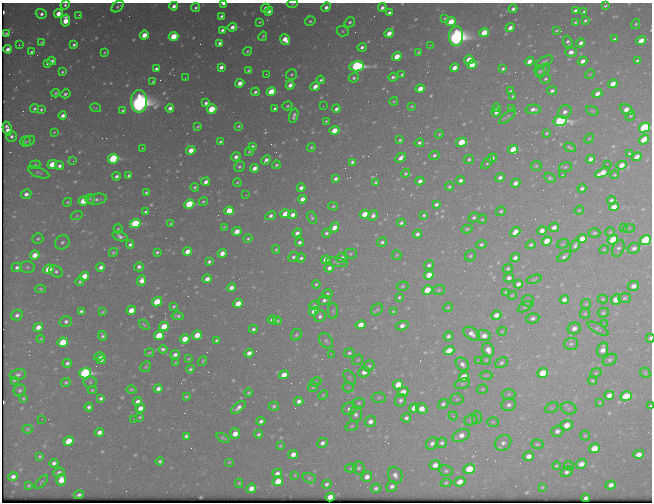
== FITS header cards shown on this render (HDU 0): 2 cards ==
NAXIS1  =                  650 / Width of table row in bytes
NAXIS2  =                  500 / Number of rows in table

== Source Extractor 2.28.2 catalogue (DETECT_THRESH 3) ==
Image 650 x 500 px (HDU 0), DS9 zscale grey, 1 PNG px = 1 image px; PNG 654 x 504 px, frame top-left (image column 1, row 500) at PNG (2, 3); each listed source drawn as its Kron ellipse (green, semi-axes under 4 px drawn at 4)
Background 478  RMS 2.5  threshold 7.43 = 3 sigma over >= 5 px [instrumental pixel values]
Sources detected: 606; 1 with non-positive FLUX_AUTO (blend fragments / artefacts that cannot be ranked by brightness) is neither listed nor drawn; of the other 605, the 500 brightest by FLUX_AUTO listed and drawn (105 fainter detections omitted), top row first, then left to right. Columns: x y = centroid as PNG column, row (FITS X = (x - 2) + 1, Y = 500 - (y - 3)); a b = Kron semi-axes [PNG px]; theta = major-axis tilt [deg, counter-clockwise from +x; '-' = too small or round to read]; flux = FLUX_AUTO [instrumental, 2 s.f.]
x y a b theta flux
223 4 4 2 - 820
293 4 5 3 - 180
65 5 5 4 - 350
174 6 4 4 - 950
605 6 3 3 - 230
118 7 7 4 38 340
326 7 5 4 - 740
196 8 4 4 - 380
265 8 4 3 - 740
382 8 4 3 - 710
513 9 4 3 - 510
269 11 4 4 - 1100
575 11 4 3 - 480
584 11 4 3 - 330
389 13 4 3 - 670
41 14 5 5 - 610
58 14 4 4 - 2000
79 15 3 2 - 180
221 16 4 3 - 400
445 18 4 3 - 210
65 21 6 4 79 3700
310 21 5 4 - 290
585 21 3 3 - 270
260 22 3 2 - 180
350 22 5 4 - 390
451 22 5 4 - 4900
575 22 3 3 - 240
636 24 5 4 - 270
232 27 5 4 - 1000
510 28 4 4 - 1100
222 30 4 3 - 550
556 30 3 3 - 210
343 31 6 5 - 260
484 32 5 4 - 5000
6 33 3 3 - 250
389 33 5 4 - 1900
144 35 4 4 - 2700
174 36 5 4 - 6200
263 36 5 3 - 270
456 36 10 7 87 130000
285 39 5 4 - 2400
614 39 3 3 - 300
641 40 5 4 - 2200
42 42 4 4 - 230
568 42 6 4 -71 460
220 43 4 4 - 680
581 43 4 4 - 760
19 45 3 2 - 190
74 45 4 3 - 420
430 45 2 2 - 270
362 47 5 4 - 600
8 49 4 3 - 970
247 51 5 4 - 250
31 52 4 3 - 390
419 52 4 3 - 220
571 52 6 5 - 1000
104 53 3 3 - 180
397 56 5 4 - 3200
469 60 5 4 - 3900
52 61 4 4 - 570
529 61 5 4 - 1100
583 61 5 4 - 1000
638 61 4 3 - 340
544 62 9 5 28 430
47 64 4 3 - 340
472 65 5 4 - 2900
357 66 7 5 10 41000
221 67 4 3 - 880
455 68 4 4 - 2000
156 69 4 3 - 530
503 69 4 3 - 330
249 70 3 3 - 270
543 70 8 5 41 490
539 71 6 5 - 330
62 72 4 3 - 270
266 74 2 2 - 430
402 74 4 3 - 270
590 74 5 4 - 180
291 75 5 5 - 330
393 77 5 3 - 480
185 78 2 2 - 210
354 78 5 4 - 350
546 79 5 4 - 310
321 80 4 3 - 360
153 81 3 3 - 220
240 83 4 4 - 1600
613 84 5 4 - 2300
290 85 4 4 - 1000
315 86 5 4 - 1600
420 89 5 4 - 2100
510 91 4 3 - 270
552 91 5 4 - 490
255 92 4 3 - 440
271 92 5 4 - 6700
55 93 4 4 - 280
597 93 5 4 - 1100
65 94 5 3 - 440
513 96 4 3 - 310
139 101 11 8 89 140000
394 101 4 3 - 190
206 103 4 3 - 540
287 106 5 4 - 270
323 106 2 2 - 210
412 106 4 3 - 190
35 108 5 4 - 370
95 108 5 3 - 200
170 108 4 3 - 930
496 108 4 4 - 600
511 108 3 3 - 190
212 109 5 4 - 6800
275 109 4 3 - 500
336 109 4 3 - 590
533 109 7 4 2 830
41 110 4 4 - 320
123 110 3 3 - 320
626 110 7 4 -27 1700
592 111 6 4 -23 240
496 112 4 3 - 560
565 112 7 6 - 800
63 115 4 3 - 840
294 116 7 4 74 540
630 116 5 4 - 290
507 117 10 4 41 320
326 121 3 3 - 200
560 121 7 5 10 40000
239 126 4 3 - 240
198 127 4 2 - 220
644 128 6 4 31 24000
7 129 7 4 -76 1300
334 130 5 4 - 3300
54 132 4 3 - 180
547 133 3 3 - 240
439 134 4 3 - 200
12 136 5 5 - 510
589 139 5 4 - 190
400 140 3 3 - 270
644 140 5 4 - 3700
29 141 6 4 29 310
25 142 5 5 - 270
220 142 4 3 - 310
461 142 5 4 - 4900
419 143 4 4 - 470
252 146 4 3 - 430
311 147 4 3 - 250
570 147 6 3 -25 280
142 148 2 2 - 970
513 149 5 4 - 3900
191 150 4 4 - 2400
249 152 4 3 - 240
629 154 4 3 - 290
434 155 5 4 - 380
236 157 5 4 - 810
637 157 5 4 - 1500
401 158 6 4 44 880
492 158 5 4 - 550
113 159 5 4 - 19000
469 159 5 4 - 320
590 159 4 3 - 690
266 160 5 3 - 700
73 161 3 3 - 230
352 162 4 3 - 440
487 163 7 4 49 310
52 164 5 4 - 3800
607 164 2 2 - 340
35 165 5 4 - 370
276 165 4 3 - 330
622 165 5 4 - 1700
59 166 4 4 - 580
536 166 5 5 - 250
239 167 6 5 - 380
565 167 6 5 - 270
254 168 4 4 - 1300
39 172 11 5 -21 400
406 173 4 4 - 290
602 173 8 4 27 2500
129 175 4 3 - 390
563 175 3 3 - 190
615 175 4 4 - 230
116 176 4 3 - 490
500 177 5 4 - 660
550 178 6 4 -33 310
336 179 4 3 - 570
461 180 4 4 - 680
420 181 4 4 - 810
206 182 4 4 - 900
237 182 4 3 - 190
376 182 3 3 - 290
516 183 5 4 - 830
195 187 4 4 - 310
449 187 4 4 - 300
301 188 4 3 - 830
582 188 4 3 - 430
146 193 4 3 - 320
26 194 5 4 - 870
246 195 3 2 - 190
90 199 5 5 - 260
97 199 10 5 11 530
302 199 4 4 - 1100
611 200 4 4 - 410
83 201 5 4 - 4300
68 202 4 3 - 240
203 202 5 4 - 260
189 204 5 4 - 13000
436 204 4 3 - 490
333 206 5 4 - 270
614 207 5 4 - 1600
579 210 5 4 - 190
229 211 5 4 - 4600
501 211 5 4 - 300
145 212 4 3 - 430
285 214 5 4 - 1800
365 214 5 4 - 3100
293 215 4 4 - 1100
373 215 5 4 - 620
424 215 4 3 - 300
77 216 6 3 18 200
270 216 6 4 26 570
474 217 5 4 - 370
312 218 6 4 -64 330
482 219 5 4 - 200
135 223 5 4 - 14000
401 223 4 3 - 380
171 224 3 3 - 200
224 227 4 4 - 190
334 227 5 4 - 2100
554 227 5 4 - 950
623 227 2 2 - 430
629 228 6 4 18 210
118 229 5 4 - 230
467 229 5 3 - 270
542 230 5 4 - 1100
237 231 5 4 - 2300
515 232 5 4 - 1800
610 232 5 4 - 210
297 233 5 4 - 740
326 233 4 4 - 390
594 233 6 4 2 320
417 234 4 3 - 570
120 236 8 4 -20 650
38 239 5 5 - 300
248 239 4 4 - 270
582 239 5 4 - 1900
613 240 5 4 - 5600
645 240 5 5 - 22000
547 241 5 4 - 3700
62 242 7 6 - 570
299 242 4 3 - 520
382 242 5 4 - 420
481 244 5 4 - 370
563 244 6 4 21 230
130 245 4 3 - 480
531 245 5 4 - 360
575 245 6 4 57 460
618 248 9 6 67 440
634 248 6 5 - 650
604 249 5 3 - 190
276 250 4 3 - 230
187 251 4 4 - 2000
157 252 4 3 - 310
113 253 4 4 - 230
222 253 4 4 - 1500
350 254 6 5 - 310
35 255 5 4 - 2300
397 255 5 4 - 230
470 256 6 5 - 310
564 256 8 4 35 440
294 257 6 5 - 450
301 258 5 4 - 420
342 258 6 5 - 920
515 258 5 4 - 850
326 260 5 4 - 1700
209 261 4 3 - 410
337 262 11 4 -10 420
429 265 5 4 - 430
17 267 5 4 - 510
28 267 7 6 - 360
101 267 4 4 - 930
139 267 5 4 - 600
329 268 5 4 - 790
48 269 5 4 - 4800
508 269 5 4 - 310
56 271 7 5 -29 460
429 275 5 4 - 2600
84 276 5 4 - 3200
509 278 5 4 - 650
207 279 4 4 - 1200
534 279 7 3 19 210
142 281 5 4 - 1400
80 282 4 4 - 280
316 284 4 4 - 290
518 284 5 4 - 790
403 286 6 4 15 270
633 286 6 5 - 1100
231 288 4 4 - 1100
40 289 5 4 - 260
427 290 5 4 - 5700
439 290 6 5 - 280
506 292 4 3 - 250
327 294 5 4 - 350
512 295 4 3 - 210
399 297 4 3 - 290
624 298 6 5 - 320
603 299 5 4 - 220
324 300 6 4 17 560
564 300 4 4 - 910
616 300 5 5 - 2400
528 301 6 6 - 340
157 302 5 4 - 5300
238 304 5 4 - 3600
586 304 5 5 - 210
314 305 5 4 - 230
174 306 3 3 - 240
448 307 5 4 - 220
525 307 8 4 33 290
131 310 5 4 - 2300
377 310 6 5 - 320
81 311 4 3 - 340
314 311 5 4 - 1300
333 311 7 5 -90 310
393 311 4 4 - 220
103 312 4 3 - 210
603 313 5 4 - 310
585 314 5 5 - 220
17 315 6 5 - 580
496 315 5 4 - 1300
178 316 6 4 -6 420
320 316 6 5 - 500
533 318 7 5 11 520
272 320 4 3 - 600
66 321 6 5 - 530
277 321 4 3 - 270
604 324 2 2 - 460
144 325 6 3 -41 200
361 325 5 4 - 2100
164 326 5 4 - 3900
402 326 6 4 18 930
38 327 5 4 - 1500
574 328 6 5 - 1000
253 329 4 3 - 420
598 329 12 4 -30 370
502 331 5 4 - 200
471 334 9 5 -34 1100
159 335 5 4 - 5900
197 335 5 4 - 2800
296 335 6 5 - 320
484 335 7 5 -23 1400
102 336 5 3 - 390
448 336 5 4 - 520
650 338 4 3 - 360
41 339 4 3 - 180
185 339 5 4 - 3200
216 340 4 3 - 310
326 341 9 6 -55 410
63 342 5 4 - 6100
571 344 7 6 - 410
163 349 4 4 - 420
488 350 7 5 -65 1200
603 350 7 5 74 1300
449 351 5 4 - 3800
149 353 4 3 - 200
249 353 5 4 - 1100
349 353 5 4 - 360
331 354 2 2 - 390
175 355 4 4 - 660
99 357 5 4 - 710
188 359 3 3 - 180
101 360 5 4 - 720
358 360 6 5 - 270
486 360 5 5 - 230
610 360 8 5 30 380
203 361 5 3 - 290
478 361 2 2 - 380
67 363 5 4 - 480
176 363 4 3 - 190
501 363 7 5 29 410
462 364 7 5 -49 680
369 366 6 5 - 340
146 367 6 5 - 220
190 369 4 3 - 330
364 372 6 5 - 1500
85 373 6 5 - 32000
543 373 5 4 - 5900
596 373 6 4 24 230
645 373 5 4 - 210
18 375 8 5 10 560
284 375 5 4 - 1900
486 375 6 4 1 240
350 377 8 5 -52 310
464 377 5 4 - 4100
14 380 3 3 - 220
593 381 4 4 - 230
66 382 5 4 - 290
90 382 6 5 - 310
315 382 6 4 28 260
462 384 8 5 16 330
398 385 5 4 - 3900
313 387 5 5 - 280
348 387 5 5 - 210
158 389 4 4 - 840
482 389 6 4 18 230
20 390 6 5 - 400
92 390 4 3 - 210
131 390 5 3 - 270
403 392 5 4 - 1500
248 393 4 4 - 240
508 394 7 5 1 330
323 395 5 4 - 210
609 395 5 4 - 1200
626 396 5 4 - 9000
186 397 3 3 - 240
23 398 3 3 - 230
101 398 4 3 - 440
379 398 7 5 3 270
457 399 7 5 3 320
400 400 6 5 - 480
138 401 5 4 - 780
299 401 4 4 - 840
359 403 6 5 - 300
600 403 4 4 - 190
443 404 5 4 - 400
509 405 7 6 - 640
274 406 5 4 - 360
650 406 4 2 - 310
89 407 4 4 - 490
140 408 5 4 - 1400
238 408 8 4 39 790
414 408 5 4 - 2000
552 408 7 5 28 350
569 408 8 6 -20 430
349 409 7 6 - 840
422 409 6 5 - 1700
356 415 7 6 - 650
453 416 4 4 - 280
140 417 3 3 - 240
406 418 5 4 - 480
477 418 6 5 - 280
42 419 2 2 - 270
133 419 3 2 - 250
471 420 7 5 21 310
261 421 4 3 - 520
370 422 6 5 - 1000
493 422 6 5 - 220
567 425 6 5 - 2000
352 426 6 4 19 280
27 429 5 4 - 240
557 431 6 5 - 670
99 432 5 4 - 1100
235 433 5 5 - 1900
258 434 4 3 - 370
461 435 9 6 24 1300
186 436 4 4 - 490
585 436 5 4 - 210
223 438 7 4 -26 330
68 441 5 4 - 4600
322 443 5 4 - 680
432 443 6 5 - 680
442 443 5 5 - 450
503 443 9 7 37 860
537 444 6 5 - 300
280 446 3 3 - 190
594 448 5 4 - 3600
293 454 5 4 - 1100
639 454 5 4 - 1400
40 456 4 3 - 280
529 456 5 5 - 1100
160 461 4 4 - 410
229 462 5 4 - 200
54 463 4 4 - 660
581 464 5 4 - 1200
435 465 5 5 - 1200
556 466 4 4 - 260
569 466 5 4 - 260
351 468 6 4 11 280
358 468 6 6 - 420
469 469 6 5 - 5300
446 471 7 5 -8 360
59 472 6 4 19 490
567 472 6 4 33 590
277 473 5 4 - 780
295 475 4 4 - 180
395 475 8 7 - 860
13 477 5 4 - 830
367 477 5 5 - 1000
309 478 7 5 -15 320
61 480 6 5 - 2500
278 481 5 4 - 2700
41 482 8 3 47 200
460 482 5 4 - 1500
239 483 4 4 - 240
446 483 5 4 - 280
327 484 5 4 - 440
29 485 3 3 - 240
611 485 5 4 - 930
392 486 5 5 - 630
543 487 4 3 - 200
251 488 5 4 - 1400
376 488 5 4 - 480
79 495 5 3 - 490
330 497 5 4 - 2100
586 498 4 3 - 480
At the frame edge (FLAGS 8, measured only in part): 8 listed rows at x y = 223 4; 293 4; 65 5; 641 40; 644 128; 645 240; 650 338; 650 406
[105 fainter detections neither listed nor drawn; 1 non-positive-flux detection neither listed nor drawn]